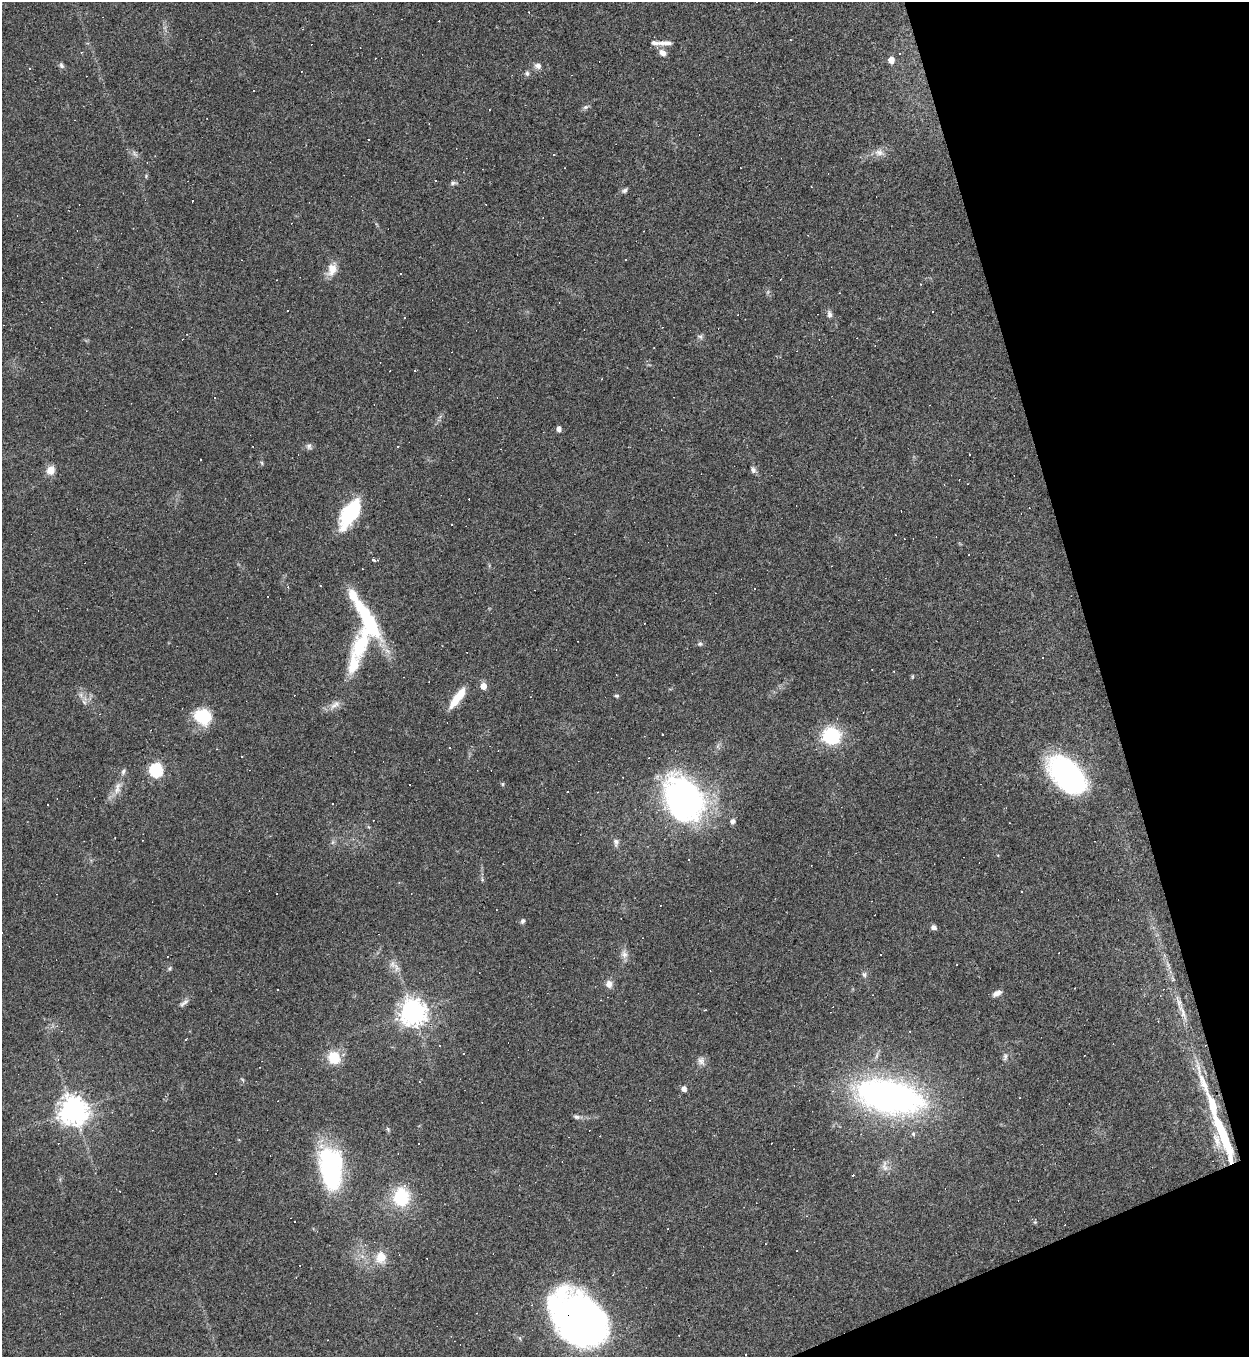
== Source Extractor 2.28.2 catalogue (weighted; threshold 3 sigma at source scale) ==
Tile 12 of 4 x 4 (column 4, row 3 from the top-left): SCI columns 3888-5134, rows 1356-2710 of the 5407 x 5421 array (HDU 1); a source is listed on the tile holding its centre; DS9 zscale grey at full resolution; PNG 1251 x 1359 px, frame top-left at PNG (2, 2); no overlay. Shown black and unused: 15% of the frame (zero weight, under 3 of 4 exposures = <1% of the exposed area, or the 3 px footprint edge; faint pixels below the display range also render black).
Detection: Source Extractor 2.28.2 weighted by HDU 2 'WHT'; one run over the whole footprint, this tile lists its part. Background 0.0443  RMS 0.0046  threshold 0.0209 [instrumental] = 3 sigma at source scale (4.5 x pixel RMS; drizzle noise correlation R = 1.50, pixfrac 1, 0.05/0.05 arcsec/px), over >= 5 px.
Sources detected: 176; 1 too faint to see at this stretch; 1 inside a brighter object's white glare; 68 cosmic-ray / hot-pixel residue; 2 long thin detections or spike segments (spike, bleed or trail) — not listed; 3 inside a brighter listed object's ellipse — not listed separately; the other 101 listed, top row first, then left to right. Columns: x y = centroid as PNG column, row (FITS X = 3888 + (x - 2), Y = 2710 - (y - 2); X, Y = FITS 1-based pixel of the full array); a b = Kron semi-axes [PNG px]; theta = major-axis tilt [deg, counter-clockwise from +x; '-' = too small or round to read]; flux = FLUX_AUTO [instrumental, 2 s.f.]
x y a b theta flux
665 43 20 6 0 3.3
663 53 10 8 -40 2.9
891 60 6 5 - 5.6
61 65 8 6 -58 1.2
538 66 9 8 - 2.1
527 73 7 6 - 1.2
586 107 9 5 24 1.2
879 152 15 11 -11 3.9
134 153 12 5 -46 1.6
146 176 7 4 48 0.6
453 183 9 5 16 1.1
811 186 3 2 - 0.41
625 190 8 5 38 1.2
192 201 3 3 - 17
626 260 2 2 - 0.35
332 269 17 11 70 6.1
400 274 3 2 - 0.4
288 310 2 2 - 0.32
829 314 10 6 -79 1.7
404 318 2 2 - 0.42
700 337 8 6 -6 1.2
559 429 5 4 - 2.2
309 446 9 8 - 1.4
397 447 3 3 - 1.1
200 459 2 2 - 0.41
262 463 6 4 -50 0.65
51 470 8 8 - 5.6
753 470 9 7 -68 1.5
350 513 32 13 58 35
452 525 3 3 - 0.79
375 560 3 3 - 26
831 566 3 2 - 0.24
320 585 3 2 - 0.32
288 587 4 3 - 0.42
367 619 58 14 -59 37
644 623 2 2 - 0.43
700 644 7 6 - 1
360 645 49 22 67 28
872 669 3 2 - 0.25
912 677 7 3 89 0.51
483 686 6 5 - 5.5
617 696 5 5 - 0.81
457 698 28 8 54 11
84 702 8 7 - 1.7
335 705 19 8 35 3.7
202 717 20 17 -26 17
662 734 2 2 - 0.4
832 736 8 8 - 86
449 748 2 2 - 0.32
156 770 6 6 - 79
123 772 11 6 65 1.4
1067 775 44 26 -45 82
502 784 5 5 - 0.6
118 786 14 10 60 4.1
567 792 3 2 - 0.38
684 799 36 27 -61 170
733 821 6 6 - 1.5
333 842 7 4 71 0.95
616 842 12 7 -88 1.9
688 859 3 3 - 0.83
482 879 6 4 -74 0.72
523 921 6 5 - 1.1
934 927 7 6 - 1.6
624 954 13 10 -72 3
880 955 2 2 - 0.45
167 956 3 2 - 0.53
396 967 15 7 -53 3.1
170 968 7 6 - 0.89
864 974 7 6 - 1.2
609 984 9 8 - 2.9
277 989 2 2 - 0.37
997 993 11 6 25 2.5
184 1003 16 6 38 2
413 1012 9 9 - 480
1182 1012 30 6 -68 5.1
909 1031 3 2 - 0.32
186 1039 5 2 - 0.46
1005 1057 11 6 83 1.6
334 1058 11 10 - 14
58 1059 4 2 - 0.34
701 1061 13 10 -66 2.7
242 1080 6 4 -45 0.58
684 1089 5 5 - 2.7
890 1096 58 27 -12 210
74 1111 9 9 - 600
576 1117 9 6 -9 1.4
388 1129 8 4 -64 0.71
913 1134 6 5 - 0.91
1217 1140 24 9 -74 5.2
1230 1160 10 5 -68 3.1
885 1166 18 8 -81 3
331 1172 54 22 -73 56
215 1174 3 2 - 0.61
401 1197 18 15 83 27
294 1221 3 2 - 0.45
1035 1222 5 4 - 0.54
797 1251 2 2 - 0.27
381 1257 13 11 -88 8
580 1319 50 36 -41 300
520 1338 6 5 - 0.81
745 1355 3 2 - 0.35
Overlapping masked pixels (flux is a lower limit): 3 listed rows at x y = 1182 1012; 1230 1160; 580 1319